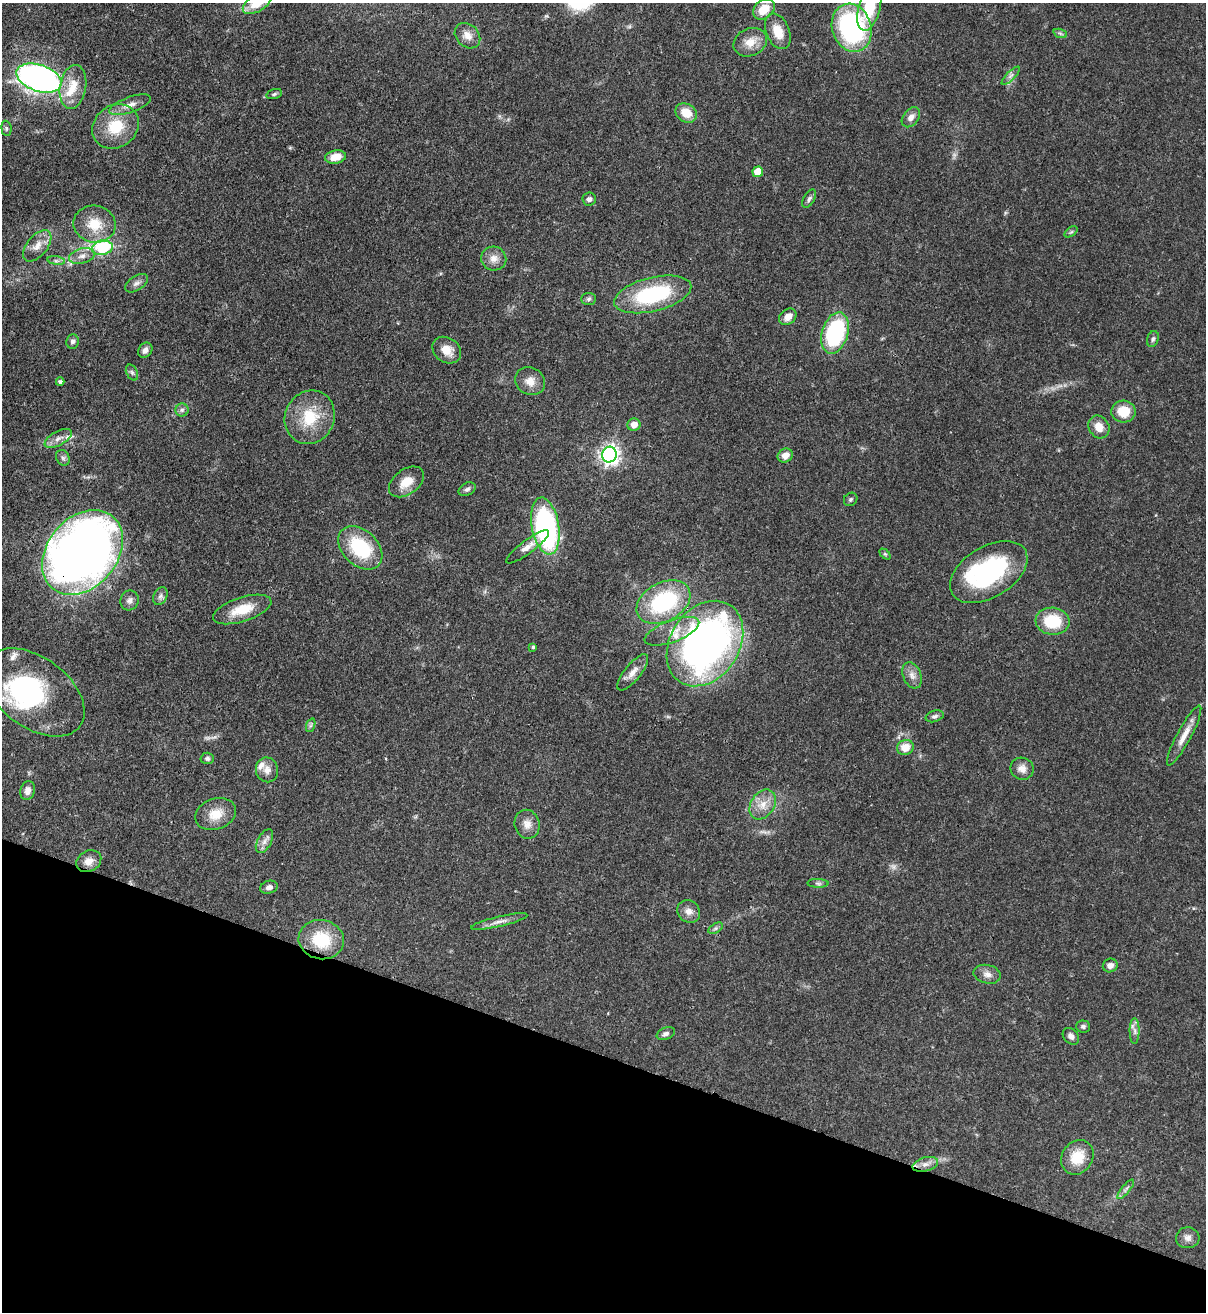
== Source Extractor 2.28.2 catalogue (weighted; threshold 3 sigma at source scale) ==
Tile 15 of 4 x 4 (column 3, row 4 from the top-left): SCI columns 2753-3956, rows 32-1341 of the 5378 x 5302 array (HDU 1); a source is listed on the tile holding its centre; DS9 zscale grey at full resolution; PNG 1208 x 1314 px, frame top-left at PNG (2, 3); each listed source drawn as its Kron ellipse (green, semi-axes under 4 px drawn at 4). Shown black and unused: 20% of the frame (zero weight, under 3 of 4 exposures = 7% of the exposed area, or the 3 px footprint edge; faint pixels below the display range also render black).
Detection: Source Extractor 2.28.2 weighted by HDU 2 'WHT'; one run over the whole footprint, this tile lists its part. Background 0.0932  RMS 0.0041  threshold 0.0185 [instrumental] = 3 sigma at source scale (4.5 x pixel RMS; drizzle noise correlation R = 1.50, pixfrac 1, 0.05/0.05 arcsec/px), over >= 5 px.
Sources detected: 109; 2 too faint to see at this stretch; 4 inside a brighter object's white glare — neither listed nor drawn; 5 inside a brighter listed object's ellipse — not listed separately; the other 98 listed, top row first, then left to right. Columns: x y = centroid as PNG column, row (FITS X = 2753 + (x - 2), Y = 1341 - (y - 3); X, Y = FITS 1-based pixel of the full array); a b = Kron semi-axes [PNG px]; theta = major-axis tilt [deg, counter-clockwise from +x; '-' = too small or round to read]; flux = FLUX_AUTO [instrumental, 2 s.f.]
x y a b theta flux
257 3 16 8 32 7.8
869 8 24 11 75 17
764 9 12 9 40 7.7
852 28 24 19 -72 68
778 31 18 11 -67 7.2
1060 33 7 4 -19 0.79
467 36 14 11 -44 3.8
750 42 17 13 25 5.8
1011 76 12 3 45 1.1
39 78 23 13 -19 160
73 87 22 13 80 8.6
274 94 8 5 17 0.81
130 105 22 7 20 3.8
686 113 11 9 -32 7
911 117 11 7 52 2.7
115 126 24 21 36 15
6 128 8 5 -84 0.78
336 157 10 6 12 5.2
758 172 5 5 - 9.7
589 199 6 6 - 1.3
809 199 10 5 59 1.1
95 224 21 18 -10 11
1071 232 7 4 36 0.67
37 246 18 10 50 4.4
102 248 10 7 10 32
82 256 13 7 14 2.6
494 258 12 12 - 3.6
56 261 9 4 -8 1.1
137 283 13 7 33 1.8
653 294 39 17 14 38
589 299 7 6 - 0.99
788 317 9 7 37 3.5
835 333 21 13 73 43
1153 339 8 5 71 1
72 341 7 6 - 1.4
145 350 8 6 56 2
447 350 15 12 -35 5.4
132 372 8 5 -63 1
530 381 15 13 -27 4.5
60 382 4 4 - 1
182 410 6 6 - 1.1
1123 411 12 11 - 9.3
310 417 27 24 64 16
634 425 6 6 - 3.6
1099 427 12 10 -56 4.4
58 438 15 7 28 2.8
609 455 8 7 - 190
785 455 8 6 30 3.1
63 458 8 6 -62 1.2
406 482 20 12 36 6.2
467 489 9 6 28 1.2
851 499 7 6 - 0.9
545 526 29 13 -80 86
528 547 26 6 37 3.7
360 548 25 17 -44 26
82 552 47 35 50 370
885 554 6 4 -44 0.58
989 572 43 25 31 52
160 596 9 6 61 1.4
129 600 10 9 - 1.9
663 602 29 19 28 40
242 609 30 12 18 10
1052 621 17 13 -6 16
672 631 29 11 21 7.2
705 643 46 34 56 200
533 647 4 4 - 0.61
633 672 22 8 51 3.8
912 675 13 9 -69 2.7
34 692 57 35 -37 42
935 716 9 5 16 1.1
311 725 7 4 71 0.82
1184 736 34 7 62 5.3
905 747 8 7 - 5.7
207 758 7 6 - 1
1022 769 12 11 - 3
267 770 12 11 - 3.1
27 791 10 7 78 2.5
763 804 16 12 56 5.4
216 814 21 15 20 7.5
527 824 14 12 -73 3.7
264 841 13 7 61 2.2
89 861 13 10 28 3.5
818 883 10 4 -1 1.1
269 887 9 6 16 1.8
689 911 12 10 -42 2.9
499 921 29 5 13 2.9
716 928 8 4 31 0.89
321 940 23 19 -11 17
1110 965 7 6 - 2.2
987 974 14 9 -13 2.7
1083 1026 7 6 - 0.9
1135 1031 13 5 -90 1.7
666 1034 9 6 21 1.3
1071 1036 9 7 -47 1.8
1077 1157 18 15 57 10
925 1164 13 7 15 2.9
1126 1189 12 4 50 1.2
1188 1238 11 10 - 2.3
Overlapping masked pixels (flux is a lower limit): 2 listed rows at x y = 82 552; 763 804
Isophote crosses this tile's border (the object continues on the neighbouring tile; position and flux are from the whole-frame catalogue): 2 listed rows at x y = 257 3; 869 8